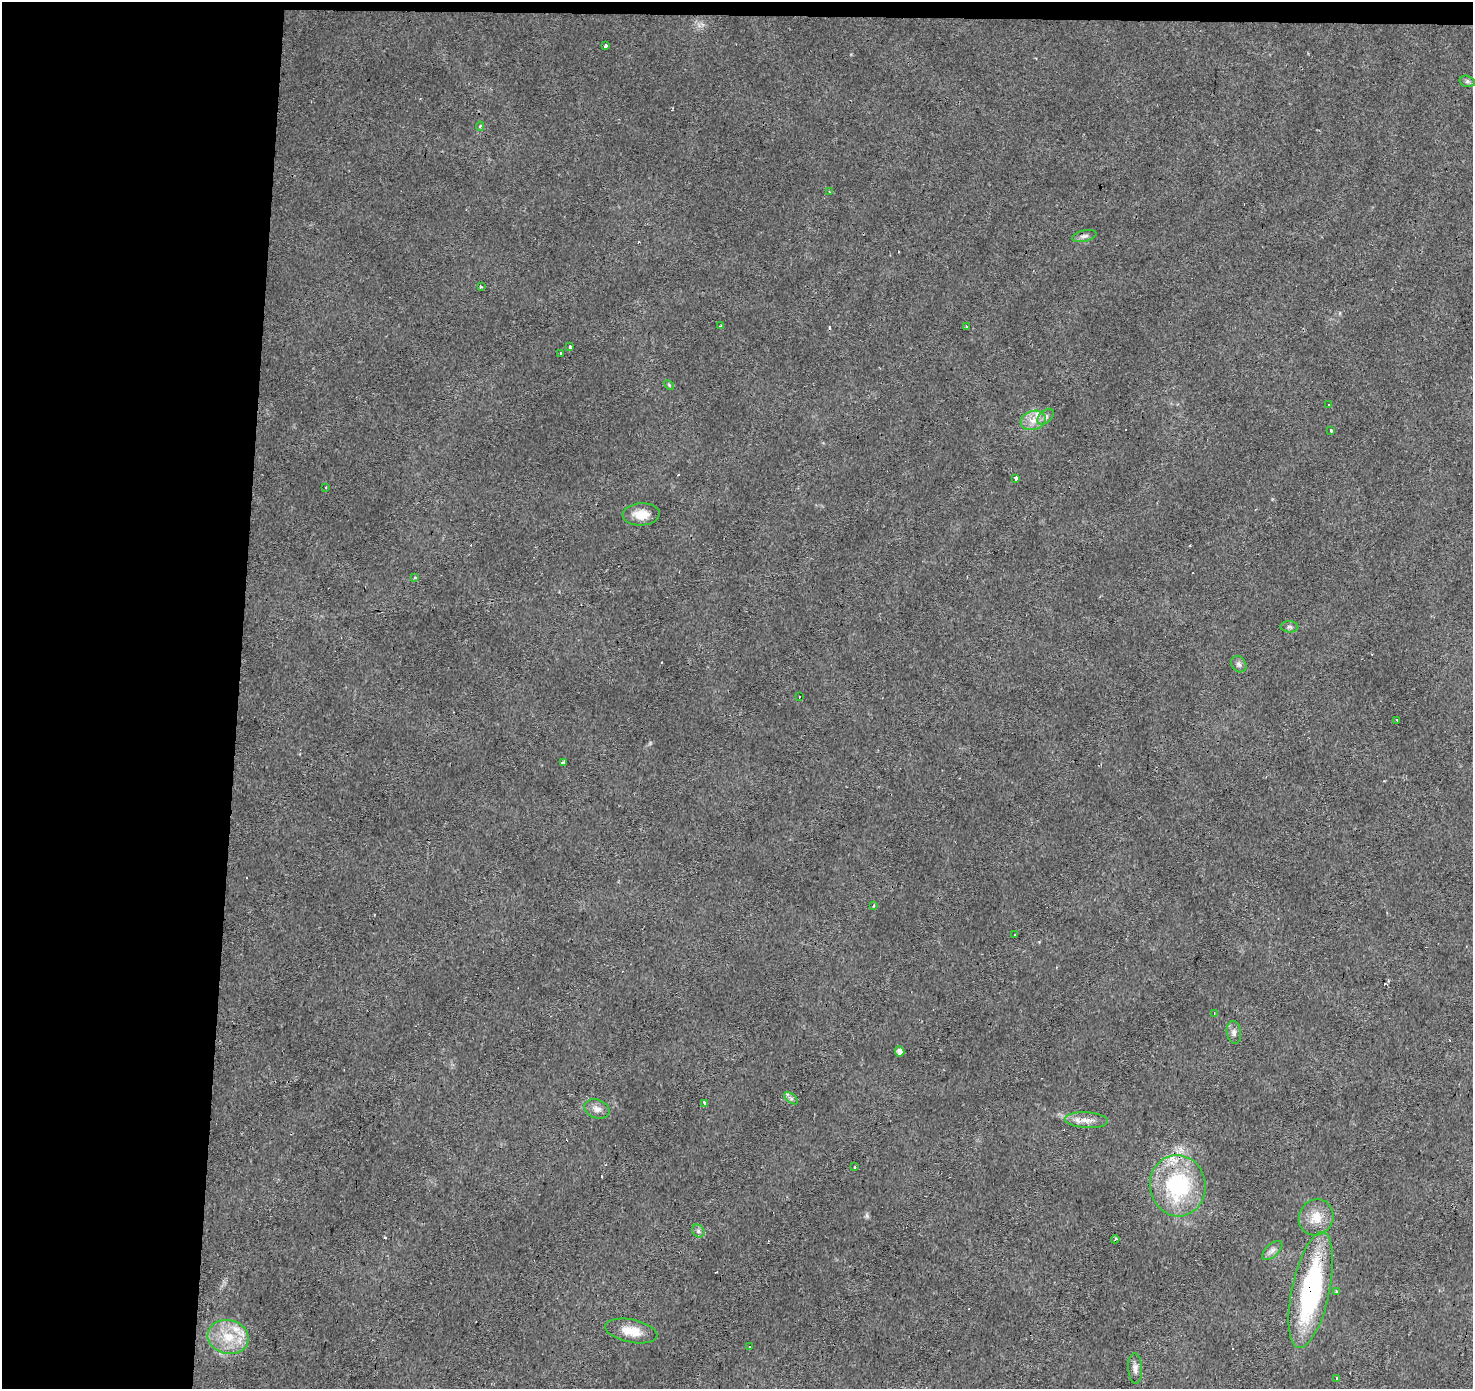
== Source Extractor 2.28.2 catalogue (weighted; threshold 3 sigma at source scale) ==
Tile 1 of 3 x 3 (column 1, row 1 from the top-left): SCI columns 5-1475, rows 3048-4434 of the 4418 x 4659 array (HDU 1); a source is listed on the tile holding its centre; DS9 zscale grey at full resolution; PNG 1475 x 1391 px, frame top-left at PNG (2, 2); each listed source drawn as its Kron ellipse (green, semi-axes under 4 px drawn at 4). Shown black and unused: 17% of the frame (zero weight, under 2 of 3 exposures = <1% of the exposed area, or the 3 px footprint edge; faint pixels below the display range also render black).
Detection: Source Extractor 2.28.2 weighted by HDU 2 'WHT'; one run over the whole footprint, this tile lists its part. Background 0.0215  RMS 0.0033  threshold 0.015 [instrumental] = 3 sigma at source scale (4.5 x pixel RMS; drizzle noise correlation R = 1.50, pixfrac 1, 0.0396/0.0396 arcsec/px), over >= 5 px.
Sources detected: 64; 14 cosmic-ray / hot-pixel residue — neither listed nor drawn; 4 inside a brighter listed object's ellipse — not listed separately; the other 46 listed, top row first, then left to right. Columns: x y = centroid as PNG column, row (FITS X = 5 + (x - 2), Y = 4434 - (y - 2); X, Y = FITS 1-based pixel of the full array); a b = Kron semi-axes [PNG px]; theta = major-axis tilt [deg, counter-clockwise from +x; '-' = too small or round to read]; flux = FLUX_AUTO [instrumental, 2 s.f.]
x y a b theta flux
605 46 3 3 - 8.4
1467 81 8 5 -17 0.84
480 126 4 4 - 0.59
829 192 3 2 - 0.27
1084 236 12 5 12 1.2
481 287 3 3 - 0.41
721 326 4 2 - 0.87
966 327 3 3 - 2.6
570 347 4 3 - 1.8
560 353 3 3 - 0.78
669 385 6 3 -46 0.39
1328 405 3 3 - 1.5
1046 417 10 6 44 1.1
1033 420 13 9 18 3.3
1331 430 3 3 - 2.5
1016 478 4 3 - 2.3
326 488 3 3 - 0.71
641 514 18 11 3 4.6
415 578 3 3 - 0.9
1289 627 9 5 -1 0.78
1239 664 8 7 - 1.1
799 697 3 2 - 0.4
1396 720 3 3 - 1.6
563 763 3 3 - 8.4
873 906 4 2 - 0.31
1014 935 3 2 - 0.74
1214 1013 3 2 - 0.3
1234 1032 11 7 -80 1.3
900 1051 5 4 - 2.2
791 1098 8 4 -37 0.74
704 1103 3 3 - 2.1
597 1109 13 9 -20 2.2
1086 1120 21 8 -4 3.3
854 1167 3 3 - 1.4
1178 1186 31 28 -80 35
1316 1217 18 17 - 6.2
698 1231 7 5 -48 0.82
1115 1239 4 3 - 0.39
1272 1250 12 6 41 1.4
1311 1290 59 19 78 57
1336 1292 3 3 - 2.3
631 1331 26 11 -11 5.7
228 1337 21 17 -12 9.8
750 1347 4 3 - 1.3
1135 1368 15 7 -87 1.7
1336 1378 3 3 - 1.4
Overlapping masked pixels (flux is a lower limit): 2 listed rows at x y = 1178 1186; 1311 1290